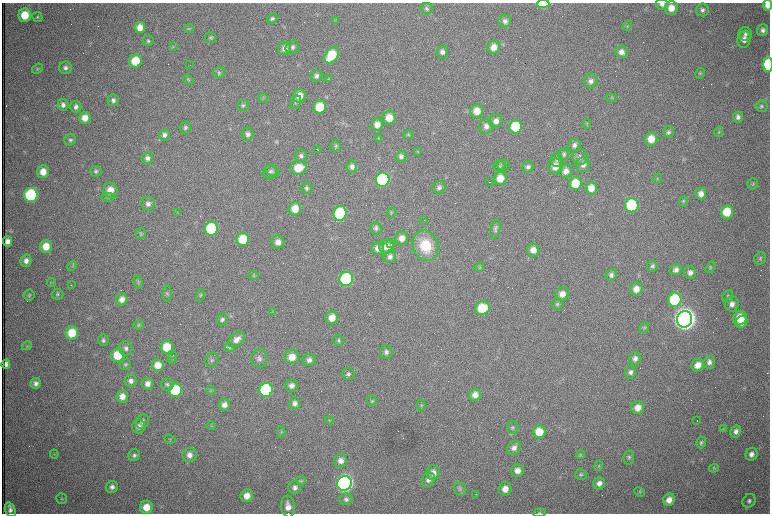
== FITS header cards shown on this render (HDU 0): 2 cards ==
NAXIS1  =                 1536 /fastest changing axis
NAXIS2  =                 1023 /next to fastest changing axis

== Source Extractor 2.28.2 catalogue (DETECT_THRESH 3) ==
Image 1536 x 1023 px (HDU 0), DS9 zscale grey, zoomed out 1/2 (1 PNG px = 2 x 2 image px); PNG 772 x 516 px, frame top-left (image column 1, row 1022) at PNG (2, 3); each listed source drawn as its Kron ellipse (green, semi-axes under 4 px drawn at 4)
Background 983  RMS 15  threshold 45.4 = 3 sigma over >= 5 px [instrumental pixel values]
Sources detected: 310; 69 cannot appear on this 1/2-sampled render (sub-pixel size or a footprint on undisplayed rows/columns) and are neither listed nor drawn; the other 241 listed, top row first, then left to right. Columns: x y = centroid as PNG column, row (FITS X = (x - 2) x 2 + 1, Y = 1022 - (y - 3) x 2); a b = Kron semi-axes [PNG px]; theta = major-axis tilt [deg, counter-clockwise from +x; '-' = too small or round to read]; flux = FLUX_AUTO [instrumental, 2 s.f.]
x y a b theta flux
543 4 6 4 2 1.2e+05
662 4 6 5 - 1.0e+04
768 5 5 4 - 2.3e+04
671 8 7 6 - 3.5e+04
427 9 6 5 - 6.9e+03
702 10 6 6 - 1.0e+04
25 15 6 6 - 6.8e+04
37 17 5 5 - 5.1e+03
272 19 5 4 - 7.2e+03
336 21 4 2 - 2.3e+03
505 21 6 6 - 1.3e+04
627 26 5 4 - 3.8e+03
140 28 5 5 - 3.1e+04
189 28 5 4 - 4.1e+03
763 30 6 5 - 1.2e+04
745 34 7 6 - 1.2e+04
210 38 6 5 - 6.4e+03
744 39 8 6 79 2.5e+04
148 41 5 5 - 6.1e+03
173 47 4 2 - 2.9e+03
292 47 7 6 - 1.0e+04
494 47 7 6 - 3.1e+04
284 48 7 6 - 1.9e+04
442 52 6 6 - 1.4e+04
621 52 6 6 - 1.8e+04
332 55 9 6 53 1.3e+05
135 61 6 6 - 9.1e+04
190 65 2 1 - 9.9e+04
768 65 7 5 -88 2.3e+05
66 68 6 6 - 1.1e+04
38 69 6 4 36 4.9e+03
219 73 6 5 - 6.2e+03
700 73 5 4 - 4.5e+03
317 76 6 5 - 9.6e+03
328 79 4 3 - 3.1e+03
188 80 5 4 - 4.6e+03
591 81 7 6 - 1.4e+04
299 96 7 6 - 3.4e+04
263 98 5 3 - 3.3e+03
611 98 6 2 -6 2.1e+03
113 100 6 5 - 1.1e+04
296 102 7 5 62 6.1e+03
63 105 6 5 - 1.3e+04
243 105 6 5 - 7.0e+03
761 106 6 5 - 7.2e+03
76 107 6 5 - 1.1e+04
320 107 6 6 - 9.6e+04
477 111 7 6 - 4.4e+04
738 117 5 5 - 1.2e+04
85 118 6 6 - 3.2e+04
389 118 7 6 - 4.6e+04
496 121 7 6 - 1.8e+04
587 124 5 3 - 3.1e+03
377 125 6 6 - 2.4e+04
486 126 7 7 - 1.7e+04
185 127 6 6 - 8.1e+03
515 127 6 6 - 1.4e+05
668 132 6 5 - 6.8e+03
719 132 5 4 - 4.0e+03
248 134 6 6 - 1.1e+04
164 135 6 5 - 1.1e+04
408 135 5 4 - 4.3e+03
379 138 4 3 - 2.9e+03
651 139 7 6 - 4.5e+04
70 140 6 5 - 7.4e+03
574 145 6 6 - 1.1e+04
335 146 5 5 - 5.2e+03
317 149 2 1 - 4.2e+03
417 151 4 3 - 2.7e+03
564 154 6 5 - 6.6e+03
301 156 6 6 - 8.8e+03
401 156 6 5 - 1.0e+04
580 157 8 7 - 1.3e+04
147 158 6 5 - 1.2e+04
556 160 7 5 -86 7.6e+03
583 165 7 7 - 1.6e+04
352 166 6 5 - 1.3e+04
499 166 6 5 - 6.7e+03
504 166 6 5 - 6.2e+03
555 166 8 7 - 3.3e+04
528 167 6 5 - 9.5e+03
298 168 8 7 - 7.5e+04
96 171 5 5 - 6.9e+03
272 171 7 5 -38 7.7e+03
566 171 7 6 - 2.0e+04
43 172 6 6 - 3.8e+04
270 172 7 6 - 9.2e+03
500 178 6 6 - 4.4e+04
657 179 5 3 - 3.3e+03
383 180 7 7 - 4.9e+05
489 182 2 1 - 1.7e+03
575 183 6 6 - 8.5e+04
753 184 5 5 - 5.5e+03
439 187 7 6 - 1.1e+04
306 188 6 5 - 7.0e+03
591 188 6 6 - 3.5e+04
110 190 7 7 - 3.7e+04
701 194 6 5 - 2.0e+04
31 195 7 7 - 3.8e+05
108 197 7 4 0 5.5e+03
683 201 5 4 - 3.6e+03
148 204 7 6 - 1.4e+04
632 205 7 6 - 2.7e+05
295 209 6 6 - 4.8e+04
727 212 6 6 - 8.5e+04
178 213 3 2 - 2.4e+03
340 213 7 6 - 2.8e+05
391 213 5 4 - 3.5e+03
424 220 2 1 - 6.6e+02
376 228 6 6 - 9.6e+03
211 229 7 6 - 2.9e+05
495 229 10 5 80 9.3e+03
141 233 5 5 - 5.5e+03
402 238 7 6 - 2.7e+04
243 239 6 6 - 1.1e+05
7 241 5 4 - 1.7e+04
278 242 6 6 - 2.5e+04
391 244 3 2 - 2.3e+03
46 246 6 6 - 5.1e+04
386 246 7 6 - 2.5e+04
425 246 15 12 -72 1.2e+05
378 248 7 6 - 2.0e+04
533 250 6 6 - 2.4e+04
390 257 6 6 - 1.1e+04
760 258 6 5 - 7.3e+03
26 261 6 5 - 1.7e+04
72 266 5 3 - 4.1e+03
652 266 5 5 - 7.5e+03
479 267 5 4 - 3.9e+03
710 267 6 3 57 4.1e+03
676 270 6 5 - 1.3e+04
690 272 6 6 - 1.6e+04
254 275 5 3 - 3.8e+03
611 275 6 5 - 1.0e+04
346 279 7 7 - 4.5e+05
138 282 7 4 -71 5.2e+03
51 283 4 2 - 2.5e+03
71 285 2 1 - 2.9e+03
636 289 6 6 - 3.0e+04
58 294 6 5 - 5.6e+03
167 294 8 4 -89 6.4e+03
562 294 7 6 - 2.7e+04
29 295 5 5 - 4.9e+03
201 295 6 4 74 5.3e+03
728 296 6 5 - 7.0e+03
122 299 6 5 - 1.8e+04
675 300 7 6 - 2.8e+05
557 304 5 5 - 5.3e+03
732 304 7 6 - 1.9e+04
482 308 7 6 - 1.2e+05
273 312 4 2 - 2.2e+03
332 318 6 6 - 3.9e+04
740 318 7 6 - 8.1e+04
685 319 8 7 - 4.7e+06
222 320 6 5 - 7.8e+03
742 322 6 5 - 5.6e+04
138 325 5 4 - 4.4e+03
644 328 6 4 53 4.6e+03
72 333 6 6 - 8.6e+04
237 339 9 6 41 2.3e+04
103 340 5 5 - 6.6e+03
338 340 5 5 - 5.5e+03
27 346 5 2 - 2.5e+03
167 347 6 6 - 9.4e+04
126 348 7 6 - 1.1e+04
229 348 5 4 - 4.6e+03
386 352 6 6 - 1.2e+04
117 355 7 6 - 9.8e+04
173 355 2 2 - 1.6e+03
292 357 7 7 - 4.2e+04
173 358 6 3 71 3.2e+03
259 358 9 8 - 1.4e+04
635 359 6 6 - 1.3e+04
212 360 8 6 65 8.3e+03
309 360 6 6 - 1.3e+04
709 362 6 5 - 1.3e+04
6 364 5 4 - 1.2e+04
125 364 5 5 - 5.6e+03
158 365 6 6 - 3.9e+04
698 365 7 6 - 3.0e+04
630 372 6 5 - 1.1e+04
348 374 6 6 - 8.4e+03
131 381 6 6 - 1.4e+04
36 383 5 5 - 1.2e+04
148 384 6 5 - 1.8e+04
167 384 6 6 - 8.0e+03
291 385 6 6 - 1.5e+04
175 390 6 6 - 2.0e+05
211 390 5 3 - 3.1e+03
266 390 7 6 - 3.7e+05
475 395 6 5 - 2.3e+04
122 396 6 6 - 2.6e+04
372 401 5 4 - 4.1e+03
295 403 6 5 - 1.3e+04
224 405 6 5 - 1.9e+04
421 405 5 3 - 3.2e+03
637 408 6 6 - 3.1e+04
329 420 4 3 - 2.9e+03
142 421 7 6 - 9.8e+03
697 421 2 1 - 2.2e+03
139 426 7 6 - 1.4e+04
211 426 4 3 - 2.6e+03
513 428 6 6 - 6.3e+03
723 428 4 2 - 2.4e+03
736 431 6 5 - 1.4e+04
281 432 5 3 - 4.1e+03
539 432 6 6 - 6.9e+04
170 439 5 2 - 2.4e+03
701 443 6 5 - 6.6e+03
514 448 7 6 - 1.6e+04
54 454 4 3 - 2.7e+03
751 454 6 6 - 1.6e+04
134 455 6 5 - 8.6e+03
190 455 7 7 - 2.0e+04
580 455 4 4 - 3.2e+03
629 457 7 5 82 7.6e+03
341 461 7 6 - 2.2e+04
599 466 5 3 - 3.4e+03
714 468 5 4 - 3.3e+03
517 470 6 6 - 2.5e+04
433 473 7 7 - 2.5e+04
581 475 5 5 - 6.1e+03
428 480 7 6 - 1.4e+04
301 481 5 5 - 4.8e+03
345 483 7 7 - 1.6e+06
599 483 6 5 - 1.8e+04
112 487 6 5 - 1.3e+04
295 488 6 6 - 1.2e+04
460 489 7 6 - 8.7e+03
505 489 7 6 - 3.0e+04
639 492 5 4 - 3.8e+03
476 494 2 1 - 1.9e+03
247 496 6 6 - 3.0e+04
62 499 5 5 - 4.9e+03
346 499 6 5 - 8.1e+03
669 500 6 5 - 2.8e+04
749 501 7 6 - 9.6e+03
146 507 6 6 - 4.9e+04
288 507 11 6 -82 2.9e+04
10 510 8 5 -69 1.4e+04
539 513 6 4 7 4.7e+03
At the frame edge (FLAGS 8, measured only in part): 5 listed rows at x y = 543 4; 662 4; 768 5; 768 65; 539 513
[69 sub-pixel or undisplayed-footprint detections neither listed nor drawn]